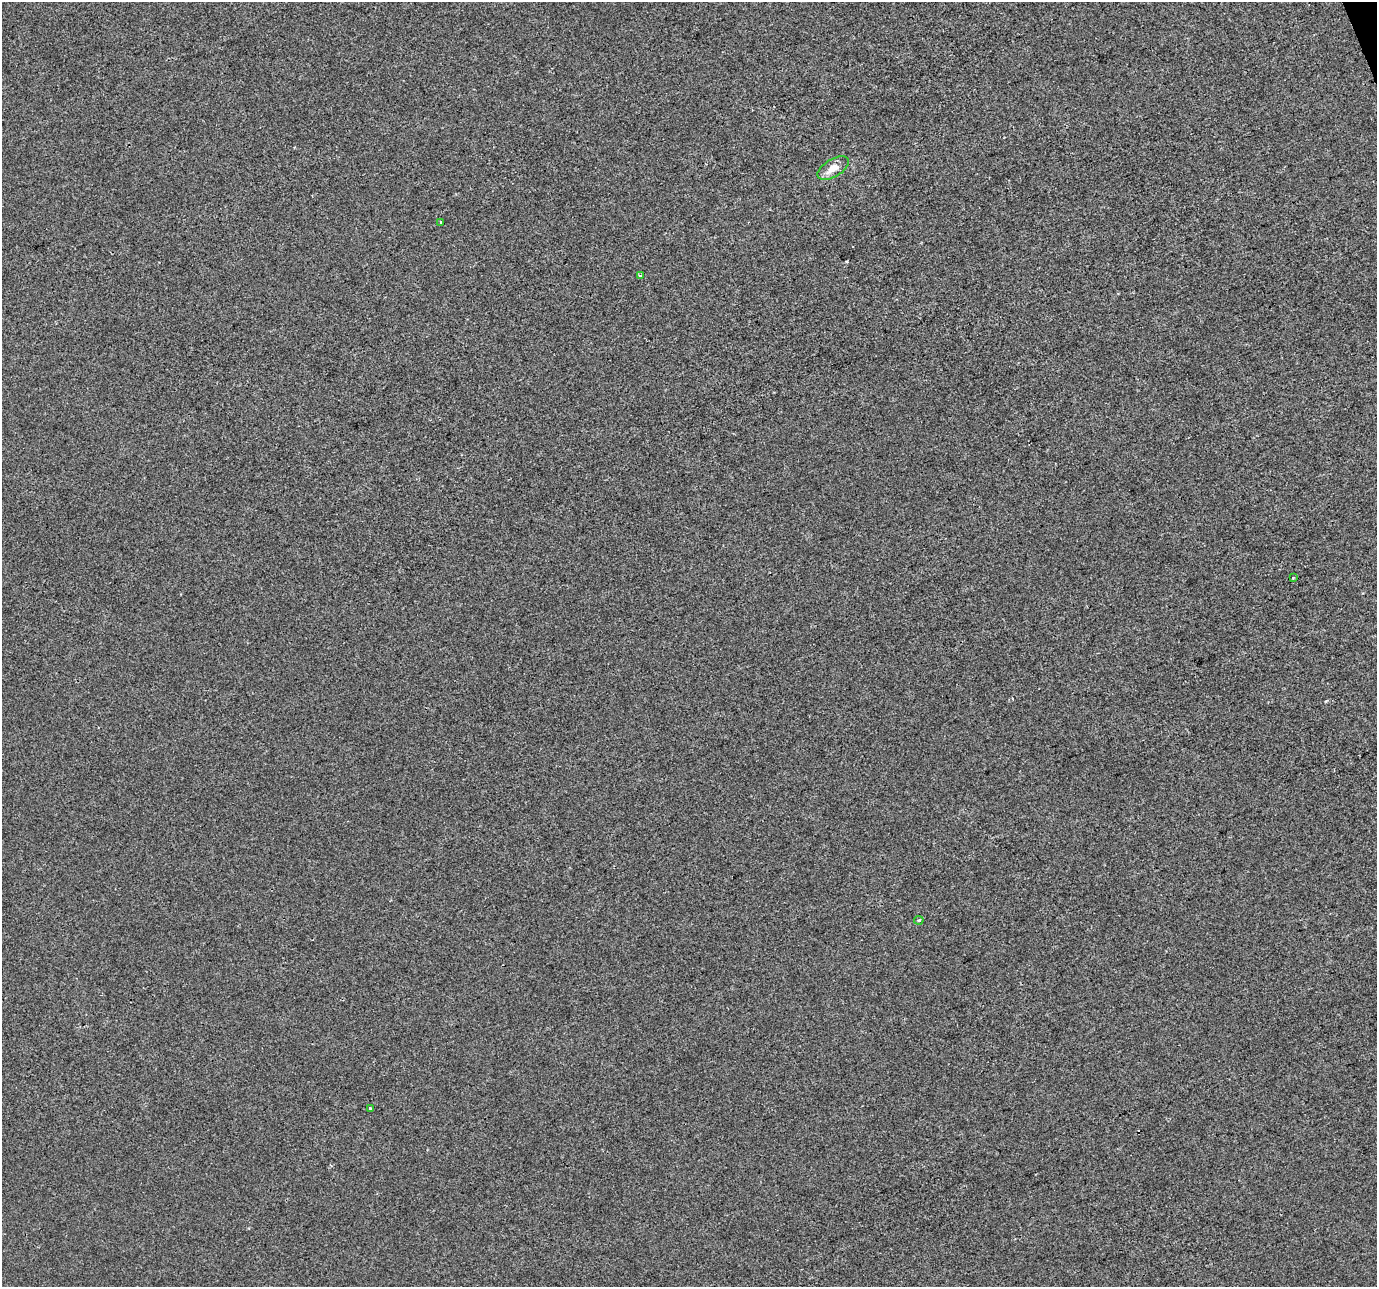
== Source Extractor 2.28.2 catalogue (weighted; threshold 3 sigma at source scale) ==
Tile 10 of 4 x 4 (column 2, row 3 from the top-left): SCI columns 1378-2752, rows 1415-2699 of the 5503 x 5342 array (HDU 1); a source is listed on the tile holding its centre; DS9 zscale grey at full resolution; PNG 1379 x 1289 px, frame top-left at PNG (2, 2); each listed source drawn as its Kron ellipse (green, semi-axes under 4 px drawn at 4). Shown black and unused: <1% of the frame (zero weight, under 2 of 3 exposures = <1% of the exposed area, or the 3 px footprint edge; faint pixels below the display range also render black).
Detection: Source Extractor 2.28.2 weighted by HDU 2 'WHT'; one run over the whole footprint, this tile lists its part. Background -2.12e-04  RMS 0.0042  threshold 0.0189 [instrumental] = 3 sigma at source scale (4.5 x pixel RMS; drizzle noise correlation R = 1.50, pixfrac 1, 0.0396/0.0396 arcsec/px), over >= 5 px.
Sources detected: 7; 1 cosmic-ray / hot-pixel residue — neither listed nor drawn; the other 6 listed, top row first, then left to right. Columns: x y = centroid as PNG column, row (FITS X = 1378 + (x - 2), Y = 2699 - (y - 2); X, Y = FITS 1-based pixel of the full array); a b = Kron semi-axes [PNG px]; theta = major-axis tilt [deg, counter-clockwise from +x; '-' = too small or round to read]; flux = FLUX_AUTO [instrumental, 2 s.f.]
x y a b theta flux
833 168 18 8 31 5.1
440 222 4 3 - 0.39
640 276 4 3 - 0.53
1293 578 3 2 - 0.64
919 920 4 4 - 0.47
370 1108 3 3 - 0.59